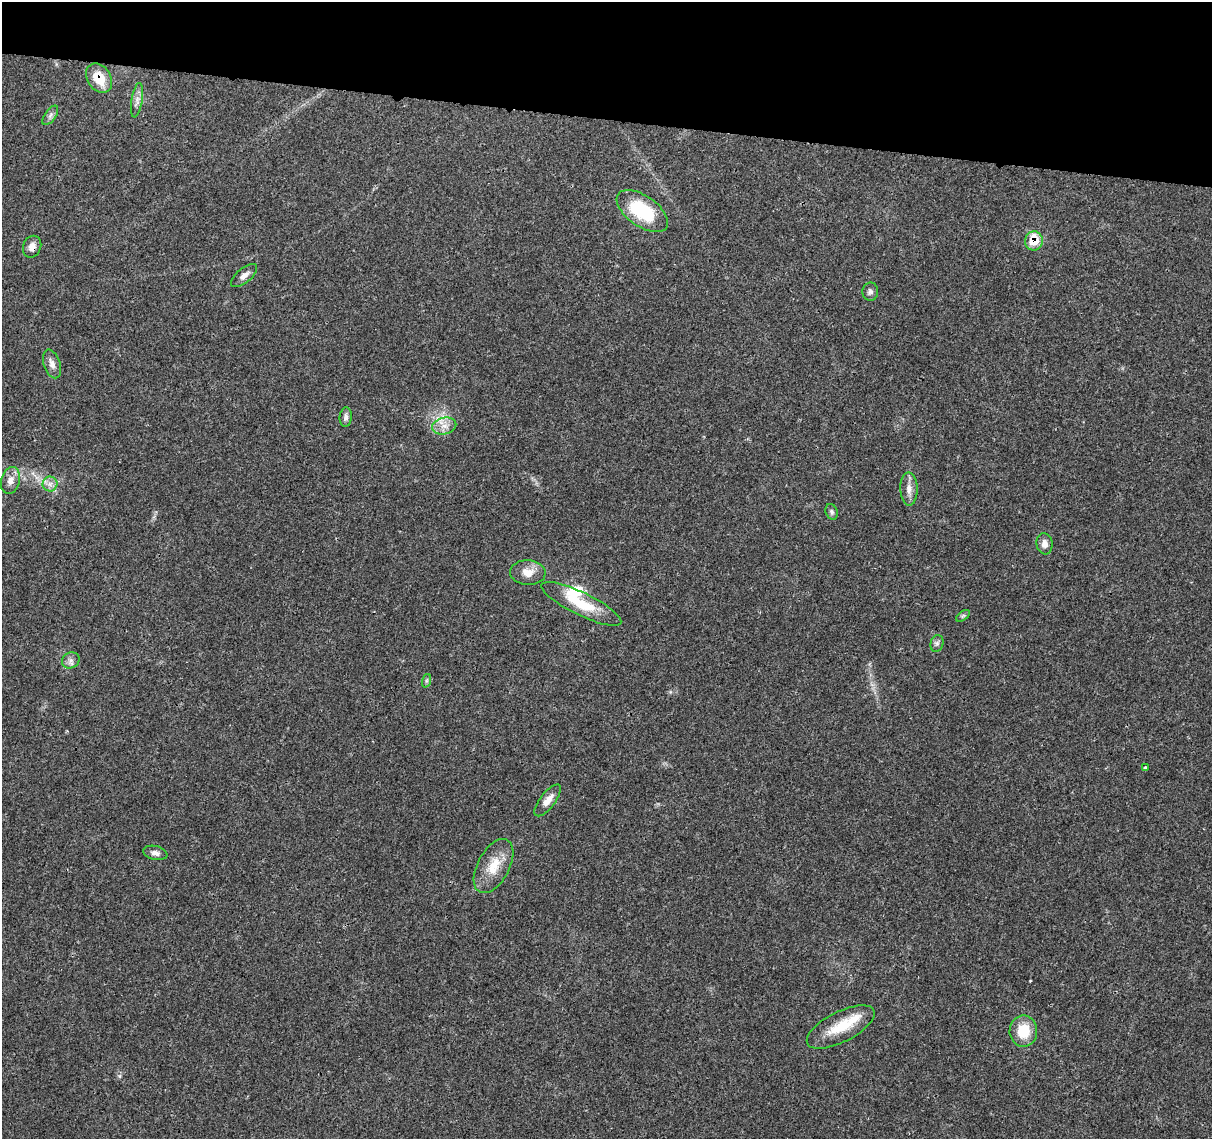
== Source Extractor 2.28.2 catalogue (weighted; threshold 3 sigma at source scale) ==
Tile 2 of 4 x 4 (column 2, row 1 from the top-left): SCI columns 1216-2425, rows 3637-4773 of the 4856 x 5063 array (HDU 1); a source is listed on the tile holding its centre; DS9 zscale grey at full resolution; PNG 1214 x 1141 px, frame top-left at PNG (2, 2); each listed source drawn as its Kron ellipse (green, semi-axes under 4 px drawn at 4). Shown black and unused: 10% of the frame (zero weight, under 3 of 4 exposures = <1% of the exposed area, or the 3 px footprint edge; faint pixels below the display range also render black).
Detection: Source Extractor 2.28.2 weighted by HDU 2 'WHT'; one run over the whole footprint, this tile lists its part. Background 0.0252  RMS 0.0024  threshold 0.011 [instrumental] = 3 sigma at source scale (4.5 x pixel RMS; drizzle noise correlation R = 1.50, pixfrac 1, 0.0396/0.0396 arcsec/px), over >= 5 px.
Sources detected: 29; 1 inside a brighter object's white glare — neither listed nor drawn; the other 28 listed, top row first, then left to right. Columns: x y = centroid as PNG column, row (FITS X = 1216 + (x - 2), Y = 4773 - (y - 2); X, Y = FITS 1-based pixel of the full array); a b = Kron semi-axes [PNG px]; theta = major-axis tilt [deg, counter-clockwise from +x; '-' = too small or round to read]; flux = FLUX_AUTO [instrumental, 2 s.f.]
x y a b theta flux
99 78 16 11 -56 5.8
137 100 17 5 81 1.4
50 115 11 5 55 0.79
642 211 29 15 -35 14
1034 241 9 9 - 6.6
32 247 11 9 67 1.6
244 275 16 7 39 1.5
870 292 9 8 - 0.82
52 364 15 8 -72 1.6
346 417 10 6 86 0.85
444 426 12 8 13 2
10 480 13 9 75 1.9
50 484 7 7 - 1.1
909 489 17 8 -89 2
831 512 8 6 -69 0.6
1044 544 10 8 -81 1.4
528 572 18 12 -4 2.9
581 604 44 11 -26 8.3
963 616 8 4 37 0.47
937 643 8 6 75 0.68
71 660 9 7 29 1
426 681 7 4 71 0.4
1145 768 3 3 - 0.34
548 800 19 7 52 2.3
155 853 12 7 -13 1.1
494 866 29 16 61 5.9
841 1027 37 15 27 8.2
1023 1031 15 13 88 6.7
Overlapping masked pixels (flux is a lower limit): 4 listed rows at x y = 99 78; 1034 241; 32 247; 841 1027